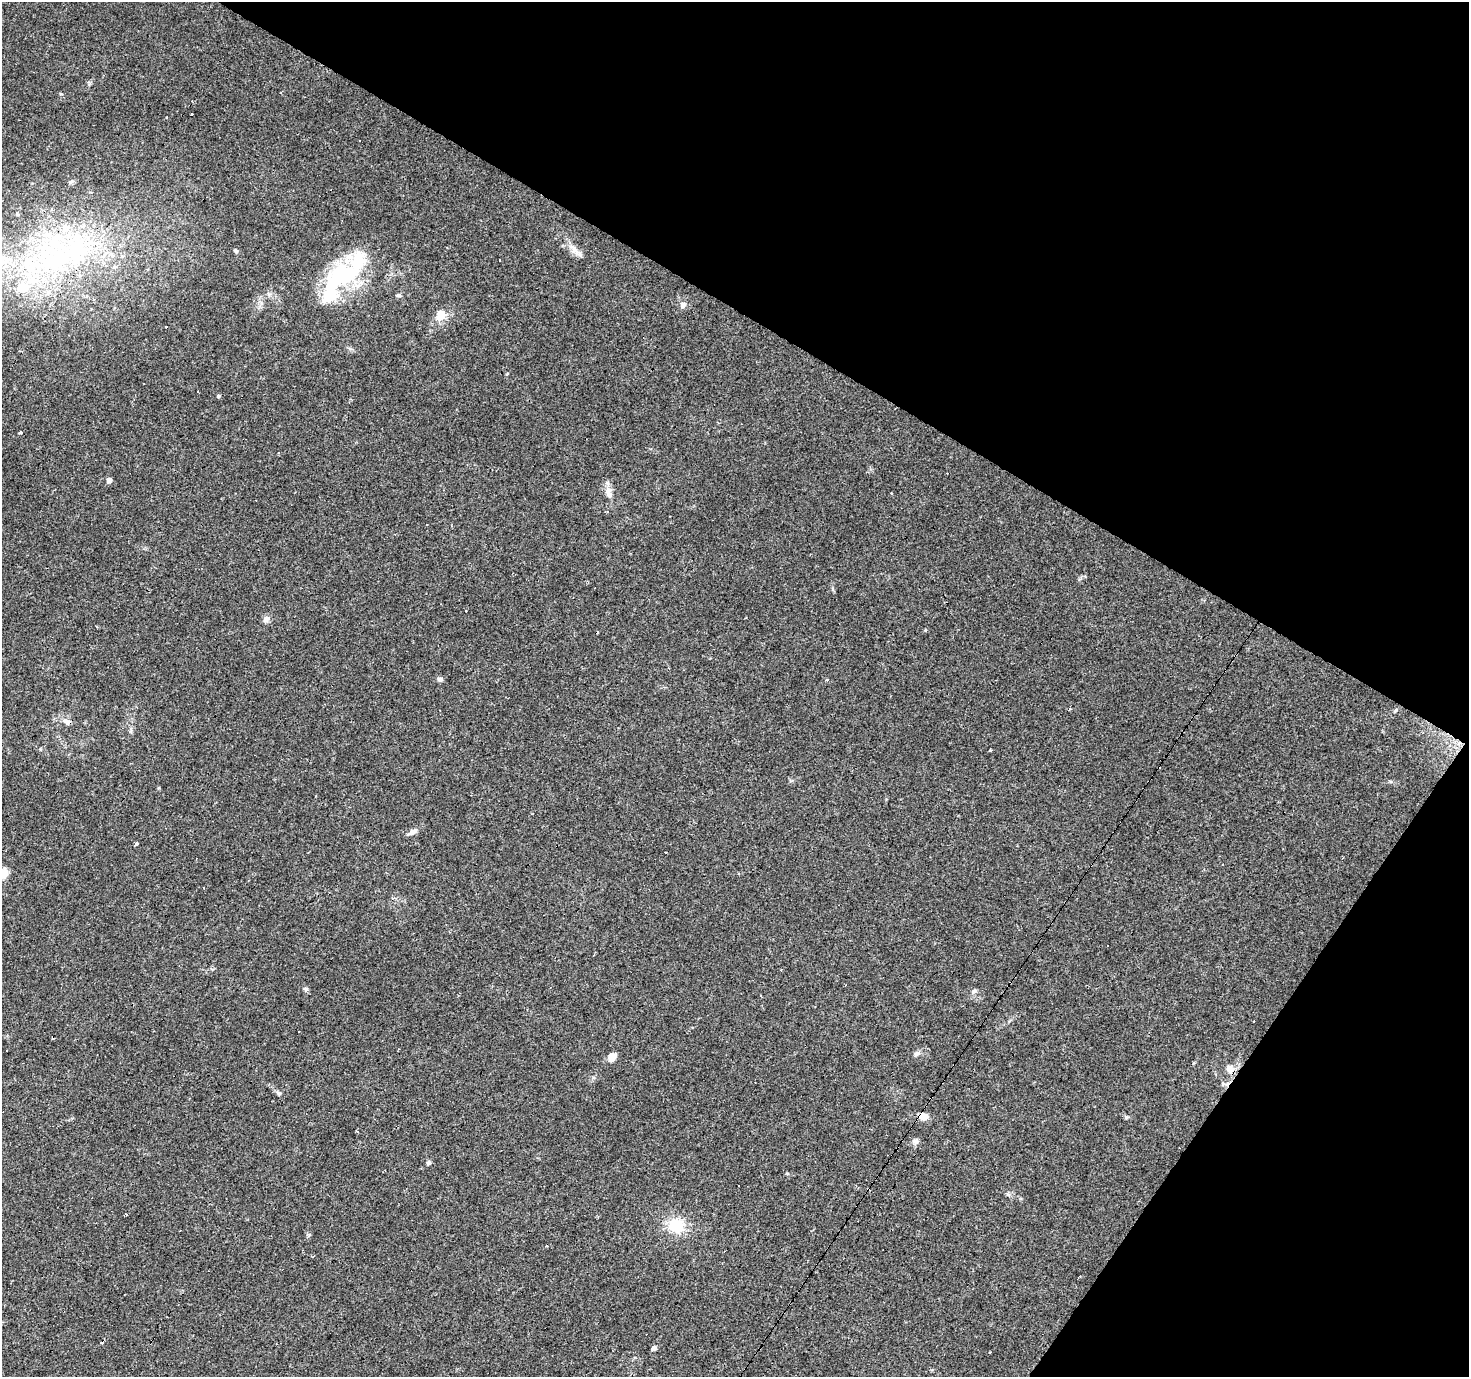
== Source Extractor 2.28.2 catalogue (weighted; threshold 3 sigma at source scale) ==
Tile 8 of 4 x 4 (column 4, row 2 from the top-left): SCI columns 4405-5871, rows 3005-4379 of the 5871 x 5941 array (HDU 1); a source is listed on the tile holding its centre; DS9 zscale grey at full resolution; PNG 1471 x 1379 px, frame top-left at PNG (2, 2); no overlay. Shown black and unused: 30% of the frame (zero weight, under 3 of 4 exposures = <1% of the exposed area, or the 3 px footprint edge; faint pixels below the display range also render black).
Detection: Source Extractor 2.28.2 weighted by HDU 2 'WHT'; one run over the whole footprint, this tile lists its part. Background 0.0408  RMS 0.0038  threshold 0.017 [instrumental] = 3 sigma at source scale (4.5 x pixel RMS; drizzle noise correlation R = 1.50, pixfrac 1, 0.0396/0.0396 arcsec/px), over >= 5 px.
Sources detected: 82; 2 inside a brighter object's white glare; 22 cosmic-ray / hot-pixel residue — not listed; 10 inside a brighter listed object's ellipse — not listed separately; the other 48 listed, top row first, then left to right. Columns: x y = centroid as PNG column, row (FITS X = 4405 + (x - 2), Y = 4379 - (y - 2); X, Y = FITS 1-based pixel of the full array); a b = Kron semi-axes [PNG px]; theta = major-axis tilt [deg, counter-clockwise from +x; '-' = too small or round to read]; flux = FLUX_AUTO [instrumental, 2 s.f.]
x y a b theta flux
192 114 3 3 - 1.7
359 140 3 3 - 0.85
70 182 7 4 31 0.54
574 250 19 9 -53 3.2
236 251 5 4 - 0.86
54 259 67 52 21 92
347 274 33 31 25 28
269 294 7 4 -34 0.79
398 295 6 4 -15 0.61
683 305 9 8 - 1.4
440 315 16 12 62 4.7
197 392 3 3 - 0.95
218 396 3 3 - 5.8
20 433 3 3 - 1.7
109 480 5 5 - 2.1
608 490 10 8 40 2.2
891 493 3 2 - 0.39
608 511 4 3 - 0.53
266 620 9 7 39 1.3
925 630 5 3 - 0.28
440 679 6 5 - 1.1
1070 708 3 2 - 0.79
67 722 15 7 -28 2.1
990 751 3 2 - 0.44
158 788 5 3 - 0.32
315 796 3 2 - 0.38
413 832 11 6 29 1.9
136 843 4 4 - 2.1
1222 864 3 2 - 0.53
3 873 5 5 - 16
306 989 6 5 - 0.73
974 991 7 4 44 0.7
1253 1022 3 3 - 6.7
7 1050 3 3 - 0.59
917 1053 9 6 31 1.2
612 1057 8 7 - 4
1230 1069 11 10 - 2.8
278 1093 7 5 -6 0.81
924 1117 10 8 1 2.9
1126 1117 6 5 - 0.65
915 1141 9 7 24 1.4
428 1162 5 5 - 0.9
125 1215 4 3 - 0.52
676 1225 20 16 -18 12
547 1246 3 3 - 0.37
313 1257 3 3 - 0.42
653 1348 7 4 27 1.4
989 1352 3 2 - 0.35
Overlapping masked pixels (flux is a lower limit): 4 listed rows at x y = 54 259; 67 722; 1230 1069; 924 1117
Isophote crosses this tile's border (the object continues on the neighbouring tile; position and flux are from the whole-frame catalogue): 1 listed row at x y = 3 873
Unlisted compact peaks at least as high as the median listed source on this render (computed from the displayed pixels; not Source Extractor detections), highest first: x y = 61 94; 309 1235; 787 1173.